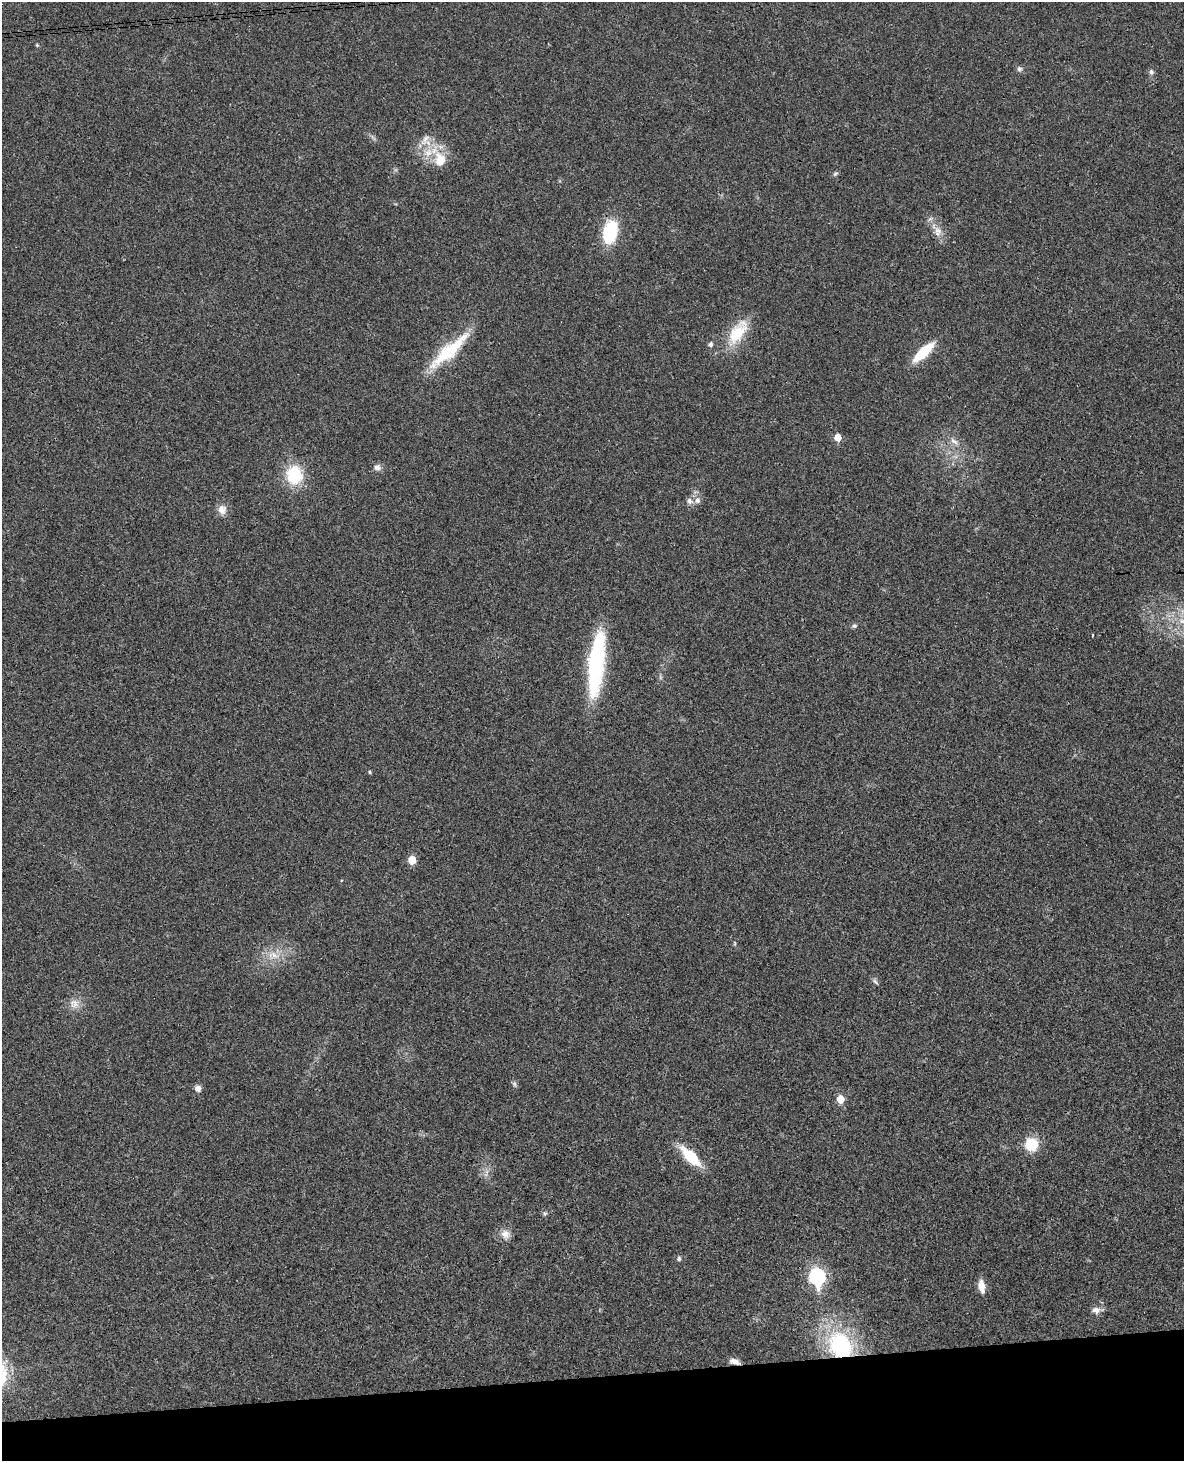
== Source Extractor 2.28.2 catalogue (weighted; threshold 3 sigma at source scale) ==
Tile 10 of 4 x 3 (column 2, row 3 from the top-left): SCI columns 1242-2423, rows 254-1712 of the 4843 x 4777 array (HDU 1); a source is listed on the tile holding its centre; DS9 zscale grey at full resolution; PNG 1186 x 1463 px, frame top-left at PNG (2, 2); no overlay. Shown black and unused: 6% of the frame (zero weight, under 3 of 4 exposures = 6% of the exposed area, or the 3 px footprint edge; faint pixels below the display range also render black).
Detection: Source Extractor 2.28.2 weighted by HDU 2 'WHT'; one run over the whole footprint, this tile lists its part. Background 0.0328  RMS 0.0041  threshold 0.0186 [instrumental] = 3 sigma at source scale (4.5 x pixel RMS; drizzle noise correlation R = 1.50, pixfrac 1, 0.05/0.05 arcsec/px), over >= 5 px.
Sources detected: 45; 2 inside a brighter listed object's ellipse — not listed separately; the other 43 listed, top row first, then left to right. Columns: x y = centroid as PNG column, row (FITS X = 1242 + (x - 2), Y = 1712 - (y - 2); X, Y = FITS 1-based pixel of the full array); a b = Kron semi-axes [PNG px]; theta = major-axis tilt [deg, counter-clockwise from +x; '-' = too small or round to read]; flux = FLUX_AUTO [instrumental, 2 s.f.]
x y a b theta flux
37 45 4 4 - 0.5
1019 69 8 7 - 1.2
1151 72 9 6 -90 1.2
373 137 11 3 -50 0.89
440 160 29 16 -72 11
835 174 8 5 29 0.8
938 231 16 10 -89 4
610 232 20 12 78 27
738 332 38 18 55 15
710 344 6 5 - 1.2
449 351 53 13 42 26
923 352 27 9 43 14
837 437 6 6 - 4.7
954 441 16 6 -38 2.7
377 467 10 9 - 2
294 475 20 18 -85 20
697 500 8 7 - 1.9
690 501 10 8 -46 1.9
222 510 13 12 - 3.5
1182 621 10 6 10 2.6
854 626 7 6 - 0.95
1093 636 5 2 - 0.34
596 664 71 16 84 51
370 772 5 4 - 0.54
412 860 5 5 - 8.6
735 943 6 4 -89 0.47
274 955 21 11 -6 6.9
875 981 11 5 -35 1
74 1004 14 14 - 4.4
514 1084 9 5 -60 0.97
198 1088 6 5 - 3
840 1099 6 5 - 7.5
1031 1144 14 14 - 12
691 1156 22 9 -44 18
487 1172 8 4 71 1.4
545 1214 6 5 - 0.81
505 1234 13 12 - 3.5
679 1259 6 6 - 0.9
817 1277 8 7 - 90
981 1286 15 7 -80 4.4
1096 1310 11 8 -4 2.5
841 1345 29 23 -48 46
735 1361 13 6 -17 2.5
Overlapping masked pixels (flux is a lower limit): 2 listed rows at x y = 841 1345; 735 1361
Isophote crosses this tile's border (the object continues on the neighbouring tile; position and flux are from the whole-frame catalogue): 1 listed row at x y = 1182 621